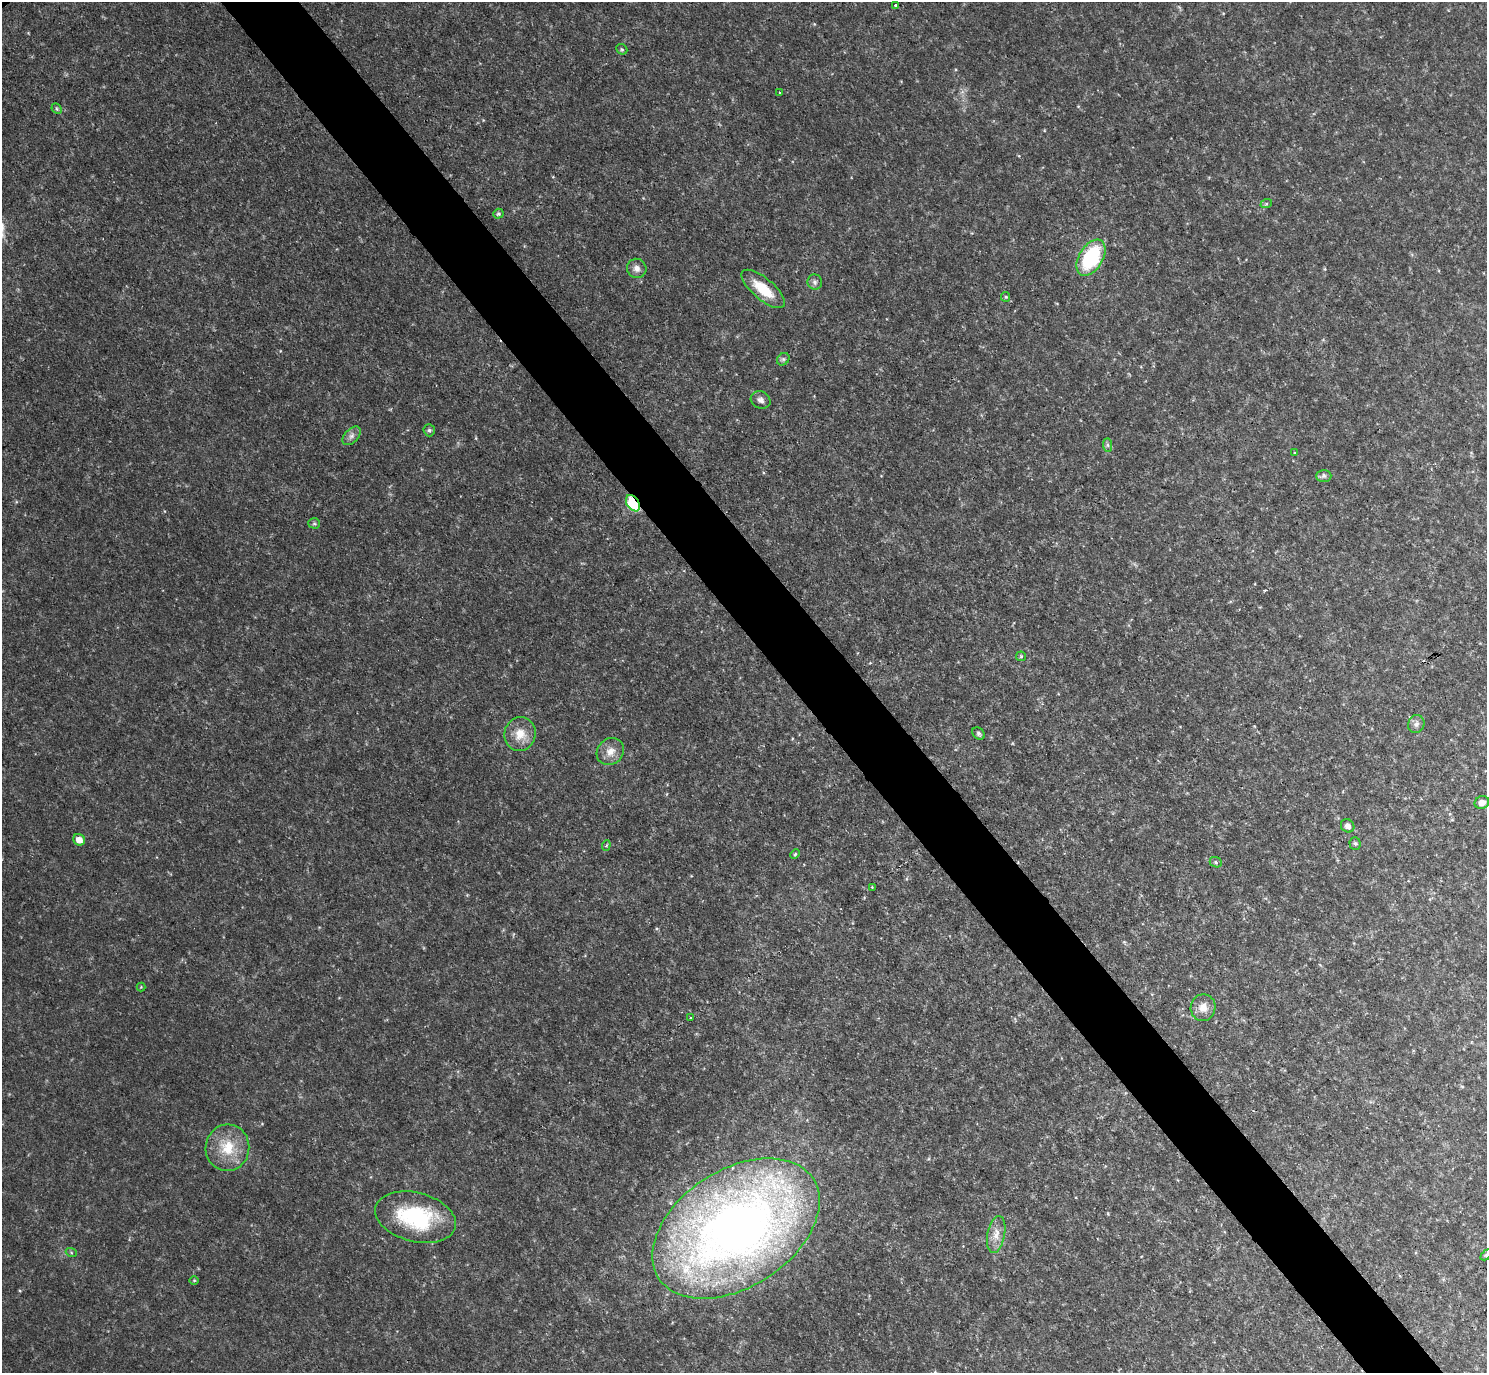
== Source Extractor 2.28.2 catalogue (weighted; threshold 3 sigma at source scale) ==
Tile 6 of 4 x 4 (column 2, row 2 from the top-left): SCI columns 1488-2972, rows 3039-4409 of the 5943 x 5938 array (HDU 1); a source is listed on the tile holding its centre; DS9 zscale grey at full resolution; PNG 1489 x 1375 px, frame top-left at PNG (2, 2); each listed source drawn as its Kron ellipse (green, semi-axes under 4 px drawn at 4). Shown black and unused: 5% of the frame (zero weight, under 2 of 3 exposures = <1% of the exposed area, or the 3 px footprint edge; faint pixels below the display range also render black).
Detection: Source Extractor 2.28.2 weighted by HDU 2 'WHT'; one run over the whole footprint, this tile lists its part. Background 0.0475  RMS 0.0074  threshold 0.0333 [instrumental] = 3 sigma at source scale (4.5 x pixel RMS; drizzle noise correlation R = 1.50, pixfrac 1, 0.05/0.05 arcsec/px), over >= 5 px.
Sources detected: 44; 1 cosmic-ray / hot-pixel residue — neither listed nor drawn; the other 43 listed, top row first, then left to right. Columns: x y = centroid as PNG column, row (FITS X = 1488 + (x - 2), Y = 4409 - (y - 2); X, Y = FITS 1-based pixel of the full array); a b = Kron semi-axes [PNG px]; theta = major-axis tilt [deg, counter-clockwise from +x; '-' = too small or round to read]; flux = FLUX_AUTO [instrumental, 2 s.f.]
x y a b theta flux
896 5 4 3 - 3
622 49 6 5 - 1.1
780 93 3 2 - 0.72
57 109 6 4 -47 1.2
1266 204 6 4 18 0.88
498 214 5 4 - 1.3
1091 258 20 12 59 56
637 268 10 9 - 4.1
815 282 7 7 - 2.3
763 289 27 10 -40 20
1006 297 5 4 - 0.89
783 359 7 5 45 1.6
761 400 10 8 -26 3.2
429 430 6 5 - 1.4
351 436 11 6 46 3.2
1108 445 7 4 -89 1.5
1295 453 4 4 - 0.72
1324 476 7 6 - 2
633 503 9 6 -54 47
314 523 6 5 - 1.2
1021 656 5 5 - 0.83
1416 724 9 8 - 2.9
978 733 7 5 -47 1.6
520 734 17 15 75 12
610 751 14 12 45 7.6
1482 802 7 6 - 4.5
1348 826 7 6 - 3.4
79 840 6 5 - 6.9
1355 844 6 5 - 1.4
606 845 5 3 - 1
795 854 5 4 - 0.95
1216 862 6 5 - 1.2
872 887 3 3 - 0.69
141 987 4 4 - 0.67
1203 1008 13 12 - 7.4
691 1018 3 2 - 1.3
227 1148 23 22 - 23
415 1217 41 24 -14 65
736 1228 92 58 33 650
996 1234 19 8 79 7.9
71 1252 5 3 - 0.84
1486 1255 6 4 44 1
194 1280 5 3 - 0.65
Overlapping masked pixels (flux is a lower limit): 1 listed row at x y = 633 503
Isophote crosses this tile's border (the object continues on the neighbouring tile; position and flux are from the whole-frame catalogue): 1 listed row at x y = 1486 1255